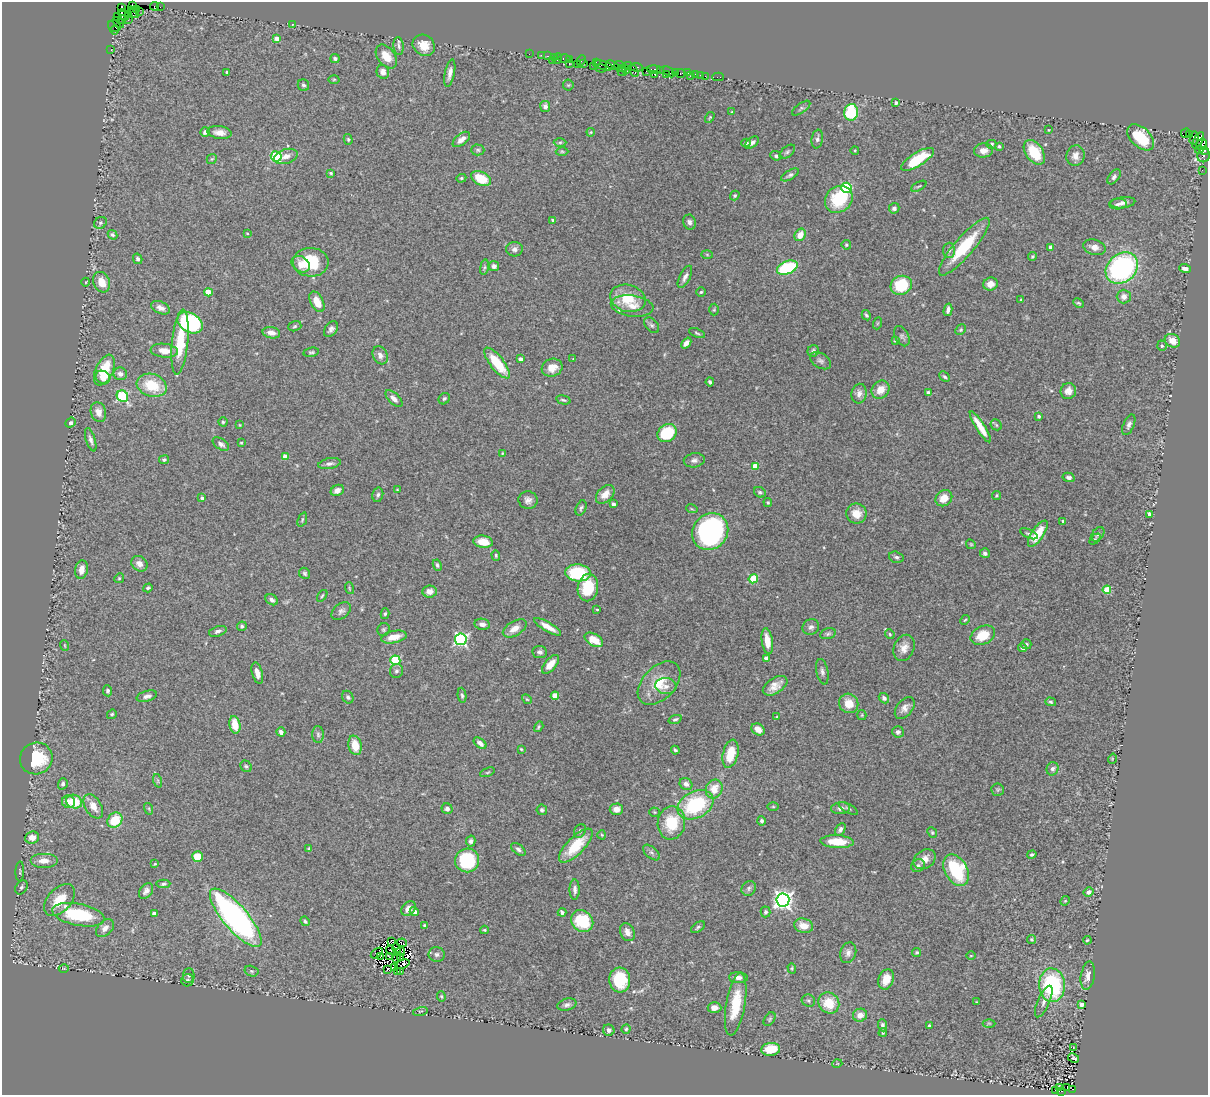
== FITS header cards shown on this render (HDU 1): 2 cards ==
NAXIS1  =                 1206
NAXIS2  =                 1093

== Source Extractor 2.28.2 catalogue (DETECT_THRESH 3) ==
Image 1206 x 1093 px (HDU 1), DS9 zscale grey, 1 PNG px = 1 image px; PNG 1210 x 1097 px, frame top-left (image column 1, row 1093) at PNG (2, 2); each listed source drawn as its Kron ellipse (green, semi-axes under 4 px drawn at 4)
Background 0.784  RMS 0.038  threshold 0.115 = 3 sigma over >= 5 px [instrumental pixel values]
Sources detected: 445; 7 with non-positive FLUX_AUTO (blend fragments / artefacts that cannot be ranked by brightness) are neither listed nor drawn; the other 438 listed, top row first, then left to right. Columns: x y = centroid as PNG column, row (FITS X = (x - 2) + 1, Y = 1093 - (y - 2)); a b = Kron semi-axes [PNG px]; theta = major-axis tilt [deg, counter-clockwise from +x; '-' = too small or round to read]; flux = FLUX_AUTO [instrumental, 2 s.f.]
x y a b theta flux
132 6 3 3 - 100
155 6 4 2 - 49
160 7 2 2 - 12
121 8 4 3 - 140
136 9 2 2 - 15
139 11 2 2 - 23
134 12 7 4 -48 600
123 15 6 4 -47 960
129 15 3 2 - 42
118 17 3 2 - 62
122 19 4 3 - 180
128 20 4 3 - 53
119 22 6 3 -38 200
292 24 3 2 - 3.9
114 26 7 5 -31 150
115 30 4 3 - 58
277 38 4 4 - 23
424 45 11 10 - 39
399 46 9 5 -83 7.2
111 50 2 2 - 32
529 54 2 2 - 27
541 55 3 2 - 38
386 56 13 8 -52 40
547 56 2 2 - 36
554 57 2 2 - 36
335 58 4 4 - 4.8
558 58 5 3 - 43
564 59 6 3 -1 91
569 59 4 3 - 46
552 60 2 2 - 54
581 61 5 3 - 82
584 63 2 2 - 18
596 63 4 2 - 57
569 64 3 2 - 47
577 65 3 3 - 82
603 65 10 4 -17 230
612 65 6 3 -20 110
619 65 5 2 - 140
593 66 2 2 - 25
629 66 4 2 - 46
637 67 6 3 -6 190
601 68 5 3 - 57
622 68 3 2 - 110
627 69 3 2 - 65
654 69 7 3 0 130
660 70 3 2 - 53
634 71 7 3 -58 110
646 71 2 2 - 14
227 72 3 3 - 5.3
383 72 7 6 - 16
622 72 5 2 - 70
669 72 7 3 -39 95
676 72 4 3 - 45
450 73 14 5 78 16
681 73 5 3 - 100
688 73 2 2 - 0.9
654 74 3 3 - 19
666 74 3 2 - 29
696 74 3 3 - 140
700 75 2 2 - 13
690 76 3 2 - 13
705 76 3 2 - 24
718 77 6 2 0 24
334 79 5 3 - 3
303 85 6 5 - 6.1
568 85 5 5 - 3.5
896 102 3 3 - 7.2
545 106 5 5 - 11
801 108 11 4 36 4.9
732 112 3 3 - 2
851 112 8 7 - 150
710 117 6 3 57 2.8
1049 130 2 2 - 2
205 132 5 4 - 8
219 132 12 6 -7 19
591 132 4 3 - 2.5
1186 133 5 3 - 32
1189 135 3 2 - 29
1141 137 16 9 -44 100
1194 138 6 3 78 160
348 139 5 4 - 3.5
461 139 10 5 38 14
817 139 9 5 81 7.9
1198 140 9 4 63 640
560 142 6 4 1 4.1
746 143 4 3 - 5.9
752 143 8 5 35 8
991 144 5 4 - 5.6
1202 144 6 5 - 210
999 146 4 3 - 3.7
478 150 6 5 - 4.8
855 150 4 3 - 2
984 150 9 7 5 18
1199 150 4 3 - 23
562 151 6 4 -1 3.7
1204 151 4 3 - 97
787 152 9 5 40 5.6
1034 152 14 8 -54 84
1204 155 7 6 - 55
276 156 5 5 - 200
286 156 12 7 16 18
776 156 5 4 - 5
1075 156 10 9 - 19
212 159 5 4 - 3.2
917 159 19 6 32 120
1202 170 2 2 - 2.7
331 173 3 3 - 3.1
790 175 10 4 30 6.8
1114 177 8 5 52 7.3
461 178 5 4 - 3.7
481 178 10 6 -28 67
919 186 8 3 29 3.7
846 188 5 5 - 190
735 195 5 4 - 4.2
839 199 15 12 40 120
1123 203 12 5 7 13
1118 204 9 5 2 7.6
894 208 5 5 - 8.6
553 220 4 3 - 6.9
689 222 7 6 - 8.2
100 223 7 5 32 5.3
247 233 4 3 - 3.1
112 235 5 4 - 4.9
800 235 6 5 - 27
846 245 5 4 - 3.2
964 247 37 9 49 130
1050 247 4 3 - 5.6
1094 247 11 7 -15 16
514 249 8 7 - 10
949 250 7 6 - 7.1
707 254 5 4 - 2.6
1032 256 4 3 - 3
138 259 5 4 - 6.3
311 262 18 14 -2 110
301 264 10 7 -35 18
494 266 5 5 - 7.3
484 267 8 4 81 4.5
787 268 11 6 21 180
1122 268 17 14 41 480
1185 269 6 4 -17 9.7
685 277 12 5 63 11
86 282 4 3 - 1.8
102 282 11 8 -64 36
990 284 7 6 - 22
901 285 11 9 22 120
209 292 4 4 - 51
701 292 5 4 - 3.7
1124 296 7 7 - 15
628 298 18 13 -15 75
1021 299 4 3 - 2
317 302 11 6 -62 33
1078 303 6 3 -26 3.6
632 306 21 10 -8 32
160 308 10 6 -23 16
714 310 6 5 - 3.6
948 310 6 3 77 8.8
866 315 5 4 - 4.1
190 323 13 9 -32 310
878 323 6 4 70 3
652 325 9 6 -47 6
295 326 7 5 18 4.4
331 329 9 6 52 9.8
961 330 6 4 46 4.2
271 333 9 5 -12 16
697 333 8 3 -22 4.1
902 336 11 6 -62 7.1
895 340 4 3 - 2.5
1172 341 8 6 -29 29
180 342 32 8 84 110
686 343 6 4 48 11
1162 346 5 4 - 3.9
164 351 13 7 -7 30
813 351 6 5 - 6.2
311 352 8 4 10 4.7
380 355 9 7 -62 14
520 359 4 4 - 16
573 359 3 3 - 1.4
821 361 11 7 -33 8.6
497 363 19 7 -51 93
552 368 10 9 - 31
104 370 16 8 66 94
120 374 7 6 - 13
103 377 7 6 - 24
944 377 6 4 -43 3.9
710 382 4 3 - 4.6
152 385 15 11 -18 92
881 390 10 8 48 31
1068 391 8 7 - 17
928 393 4 3 - 5.2
859 394 10 7 79 15
122 396 6 5 - 270
394 399 10 5 -43 12
444 399 6 5 - 5.1
563 400 7 3 -14 4.5
98 412 10 7 -73 20
1039 416 4 3 - 6.4
223 422 4 4 - 3.6
70 423 5 4 - 4.1
240 425 3 2 - 1.9
996 425 6 5 - 3.4
1129 425 11 5 67 8.7
980 427 18 4 -58 36
667 433 10 8 36 130
91 440 12 4 -72 9.2
241 443 4 3 - 2.2
221 444 9 5 -35 9.6
502 453 3 3 - 2
285 457 4 4 - 23
164 460 5 4 - 4.3
694 460 10 7 8 10
329 464 11 5 10 8.9
755 466 4 4 - 46
1069 477 6 4 -13 6.5
337 490 7 5 29 16
397 490 3 3 - 2.3
760 492 6 5 - 4.2
605 494 11 7 46 30
378 495 7 5 78 6.3
997 495 4 4 - 3.4
202 498 3 3 - 7.1
944 498 9 7 40 32
528 500 9 8 - 12
768 502 4 4 - 3.1
613 504 4 3 - 11
581 508 8 5 69 5.6
692 509 6 3 -18 2.8
856 514 10 10 - 29
1149 514 4 3 - 15
302 519 7 3 69 3.5
1063 521 3 3 - 5.3
710 532 19 17 51 600
1029 534 9 4 -25 6.1
1038 534 15 6 56 58
1098 534 8 5 50 6.6
1095 539 6 4 43 3.4
483 542 9 6 -10 39
971 544 5 4 - 3.2
985 553 5 5 - 6.6
496 555 5 4 - 3.4
896 557 8 5 -15 6.8
139 564 9 7 -40 16
437 565 6 4 -65 4.7
81 570 9 6 80 22
305 573 6 5 - 5
578 573 13 8 -5 170
119 578 5 4 - 3
753 579 4 4 - 110
148 588 5 3 - 4.6
349 588 6 3 -72 2.7
588 588 14 10 81 85
1107 590 4 4 - 75
429 591 7 6 - 19
322 596 7 3 54 3.2
272 600 7 5 -33 7.7
597 609 3 2 - 2.3
341 611 11 7 38 9.4
385 614 5 4 - 4
965 620 5 4 - 3.1
482 624 7 5 -10 13
242 626 5 4 - 5.3
547 627 15 4 -30 28
811 627 8 7 - 9.4
515 628 13 7 30 23
384 629 7 6 - 4.6
218 631 9 5 18 8
828 634 8 5 14 5.5
890 634 5 4 - 3.1
983 635 13 9 26 57
394 637 13 6 12 36
461 639 6 5 - 510
594 640 10 6 -30 42
767 641 13 5 -82 36
1026 644 5 5 - 4.4
65 645 5 2 - 2
904 648 13 10 67 21
1023 648 4 4 - 11
540 652 7 6 - 7.9
766 658 4 3 - 12
395 660 5 4 - 180
550 664 11 5 49 28
396 671 7 6 - 7.3
822 672 13 6 -78 9.6
257 673 11 5 -75 17
659 683 26 16 46 70
666 686 10 8 -5 14
775 686 14 7 32 23
107 691 5 4 - 4.9
462 695 7 4 -83 5.3
147 696 10 5 15 9.9
555 696 4 4 - 53
348 697 6 5 - 6.3
884 698 6 4 -47 7.1
527 699 5 4 - 3.2
1051 702 5 4 - 3.9
849 703 10 9 - 40
905 708 12 7 51 16
112 714 5 4 - 4.5
862 715 5 4 - 3
777 717 4 3 - 2.6
675 719 7 4 18 4.3
235 725 9 5 -80 46
539 727 6 3 58 3.1
758 729 7 5 -34 26
281 732 4 4 - 9.8
898 732 6 5 - 8.4
318 734 8 6 -87 6.8
480 743 7 4 -38 11
355 745 10 6 -77 44
521 749 3 3 - 3.1
675 750 4 3 - 4.9
731 754 14 7 76 62
36 758 16 15 - 150
1112 759 5 3 - 2.2
246 766 6 5 - 4.4
1052 769 7 6 - 7.6
487 772 7 4 21 3.6
158 781 7 4 -72 4.3
63 784 6 5 - 7.7
686 784 6 6 - 11
714 789 10 8 67 38
998 790 6 6 - 4.6
68 802 6 6 - 27
74 802 8 6 -20 64
695 805 19 13 27 210
93 806 13 8 -58 28
773 807 6 4 -1 3.1
841 808 9 6 6 9.9
848 808 10 4 -29 5
149 809 6 4 -72 3.1
447 809 6 5 - 8.4
616 809 7 5 4 19
542 810 5 5 - 5.2
655 812 5 4 - 3.1
115 820 8 7 - 66
762 821 4 4 - 5.9
671 823 16 13 81 100
840 829 7 4 58 8.4
580 831 7 5 62 6.9
932 833 6 4 -50 3.2
602 835 4 4 - 2.8
32 837 7 6 - 28
471 841 5 4 - 7.7
837 842 16 6 -3 52
576 846 22 8 45 89
309 849 4 3 - 3.9
518 849 8 5 -37 7.1
651 853 10 5 -41 8.2
1032 854 5 3 - 4.5
197 857 5 5 - 43
924 859 12 9 34 24
467 860 12 12 - 160
44 861 14 7 0 28
155 864 4 3 - 2
918 866 7 6 - 6.8
956 870 17 11 -60 170
20 871 10 4 88 4.4
163 884 7 4 2 5.3
21 887 7 5 56 7
749 888 8 6 53 7
575 890 10 5 89 9.2
146 891 9 6 53 11
1088 892 5 4 - 9.1
60 900 19 11 48 72
783 900 6 6 - 1400
1065 901 5 4 - 2.5
408 908 8 6 46 16
414 912 4 3 - 10
562 912 4 3 - 6.2
765 912 5 5 - 5.8
154 913 4 3 - 7.4
78 915 26 11 -11 180
236 918 37 12 -49 770
305 921 5 4 - 4.5
582 921 12 10 -40 100
425 925 4 4 - 4.5
804 926 9 7 -15 32
698 927 8 4 35 5.6
105 928 10 7 45 17
484 930 4 3 - 3
627 932 9 7 -64 16
1031 940 5 4 - 4.6
1087 940 4 3 - 2.9
392 941 3 2 - 2.9
402 943 5 2 - 3.9
396 948 5 2 - 1.6
391 950 5 2 - 0.083
401 952 4 2 - 0.027
917 952 4 4 - 4.1
377 953 7 3 36 0.19
848 953 10 7 69 13
437 954 8 7 - 8.6
971 956 5 3 - 2.2
380 957 3 2 - 4.9
389 957 3 2 - 7.5
397 958 2 2 - 1.6
401 958 4 2 - 2.2
402 964 7 2 22 4.2
395 967 4 3 - 6.4
64 968 5 3 - 2.7
792 968 5 4 - 3.3
388 969 3 2 - 4.2
251 971 7 5 -15 5.2
397 971 3 2 - 6
401 971 3 2 - 5.1
189 975 7 5 86 4.4
1088 976 14 7 81 19
738 978 9 5 -2 13
886 979 10 7 71 29
187 980 6 6 - 4.5
620 980 12 10 -86 110
1052 985 17 13 -86 260
441 996 5 4 - 3.3
808 1001 7 6 - 5.5
976 1002 2 2 - 1.8
1044 1002 17 6 66 14
829 1003 11 10 - 69
736 1004 31 9 80 84
1081 1004 4 3 - 18
567 1005 10 5 15 8.6
714 1008 7 5 -1 18
420 1011 7 3 12 2.5
860 1015 7 6 - 20
770 1019 7 5 54 4.3
989 1023 6 4 0 3.1
882 1025 6 4 -83 7.9
929 1026 3 3 - 4.8
626 1029 4 4 - 3.4
609 1030 6 5 - 8.8
883 1033 4 3 - 2.7
1073 1048 3 2 - 1.5
771 1049 9 6 6 59
1074 1058 6 3 -29 2.3
837 1064 5 3 - 1.9
1059 1087 3 3 - 37
1067 1088 3 2 - 17
1072 1089 3 2 - 120
1056 1090 4 2 - 19
1061 1091 4 2 - 130
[7 non-positive-flux detections neither listed nor drawn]